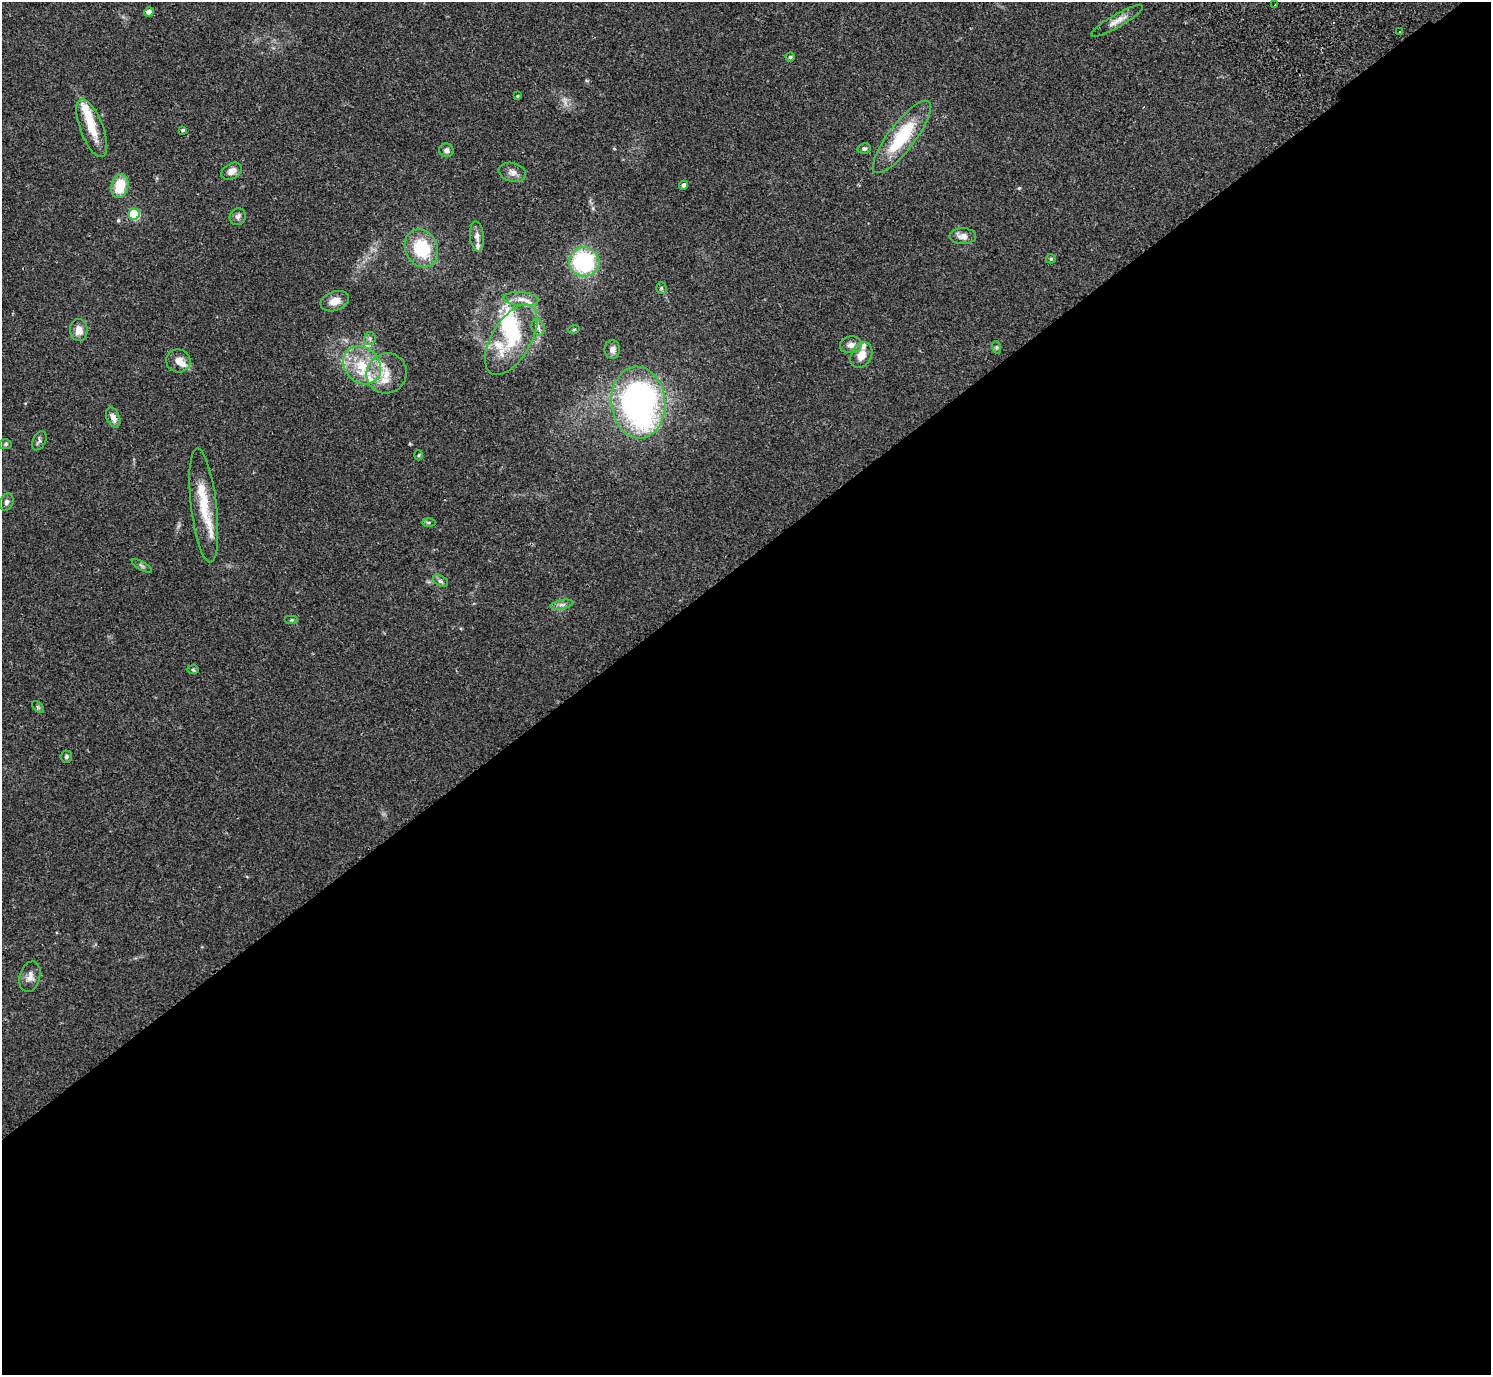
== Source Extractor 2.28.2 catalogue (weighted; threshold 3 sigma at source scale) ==
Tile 15 of 4 x 4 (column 3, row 4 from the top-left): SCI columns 3025-4513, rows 203-1575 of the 6052 x 6035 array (HDU 1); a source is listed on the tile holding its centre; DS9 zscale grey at full resolution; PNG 1493 x 1377 px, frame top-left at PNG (2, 2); each listed source drawn as its Kron ellipse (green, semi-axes under 4 px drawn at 4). Shown black and unused: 59% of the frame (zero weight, under 2 of 3 exposures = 3% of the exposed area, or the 3 px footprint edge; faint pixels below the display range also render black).
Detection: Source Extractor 2.28.2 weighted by HDU 2 'WHT'; one run over the whole footprint, this tile lists its part. Background 0.109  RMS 0.0066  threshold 0.0297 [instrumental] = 3 sigma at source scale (4.5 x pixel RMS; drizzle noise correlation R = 1.50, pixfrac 1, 0.05/0.05 arcsec/px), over >= 5 px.
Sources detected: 65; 3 inside a brighter object's white glare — neither listed nor drawn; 9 inside a brighter listed object's ellipse — not listed separately; the other 53 listed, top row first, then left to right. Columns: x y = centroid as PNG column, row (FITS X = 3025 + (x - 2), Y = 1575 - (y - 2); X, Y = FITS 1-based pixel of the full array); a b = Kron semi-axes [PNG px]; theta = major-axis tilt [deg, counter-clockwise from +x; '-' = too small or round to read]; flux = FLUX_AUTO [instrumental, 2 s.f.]
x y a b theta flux
1275 5 3 2 - 1.3
149 12 5 4 - 4.3
1117 21 29 6 30 5.3
1400 32 3 2 - 0.95
790 57 4 4 - 0.84
517 96 3 3 - 0.54
92 128 31 11 -69 15
182 130 4 3 - 1
902 137 44 13 53 38
864 149 6 5 - 1.6
446 150 7 7 - 2.2
231 171 11 7 33 4.4
512 172 14 9 -16 3.7
684 185 4 4 - 2.2
120 186 12 8 78 17
134 214 6 5 - 46
238 217 9 7 47 2.3
477 236 15 7 -85 3.7
963 236 13 8 -1 4.3
421 248 19 16 -64 30
1051 259 5 5 - 0.78
584 262 15 14 - 59
661 288 5 5 - 0.96
521 299 17 7 -5 5.2
335 301 14 9 20 6.2
538 327 8 6 -74 2.2
574 329 6 3 19 0.62
79 330 11 9 -88 5.8
370 339 6 6 - 1.5
511 340 39 19 59 32
851 345 11 8 10 3.9
996 347 6 4 -72 0.92
612 350 9 7 -89 3.1
861 355 13 10 58 7
178 361 12 11 - 5.8
362 365 20 17 -45 20
386 373 20 19 - 13
638 402 36 27 -85 200
113 418 10 6 -67 4.3
39 441 10 6 65 1.7
6 444 6 5 - 1.2
419 455 5 3 - 0.64
7 502 9 6 66 2.2
204 505 57 13 -83 24
429 522 7 3 -1 0.97
142 566 11 3 -31 1.1
440 581 8 5 -28 1.5
562 605 11 4 11 2.2
291 620 7 4 0 0.86
193 670 6 4 -2 0.85
38 707 7 4 -45 0.92
66 757 6 6 - 1.3
30 977 16 10 74 4.4